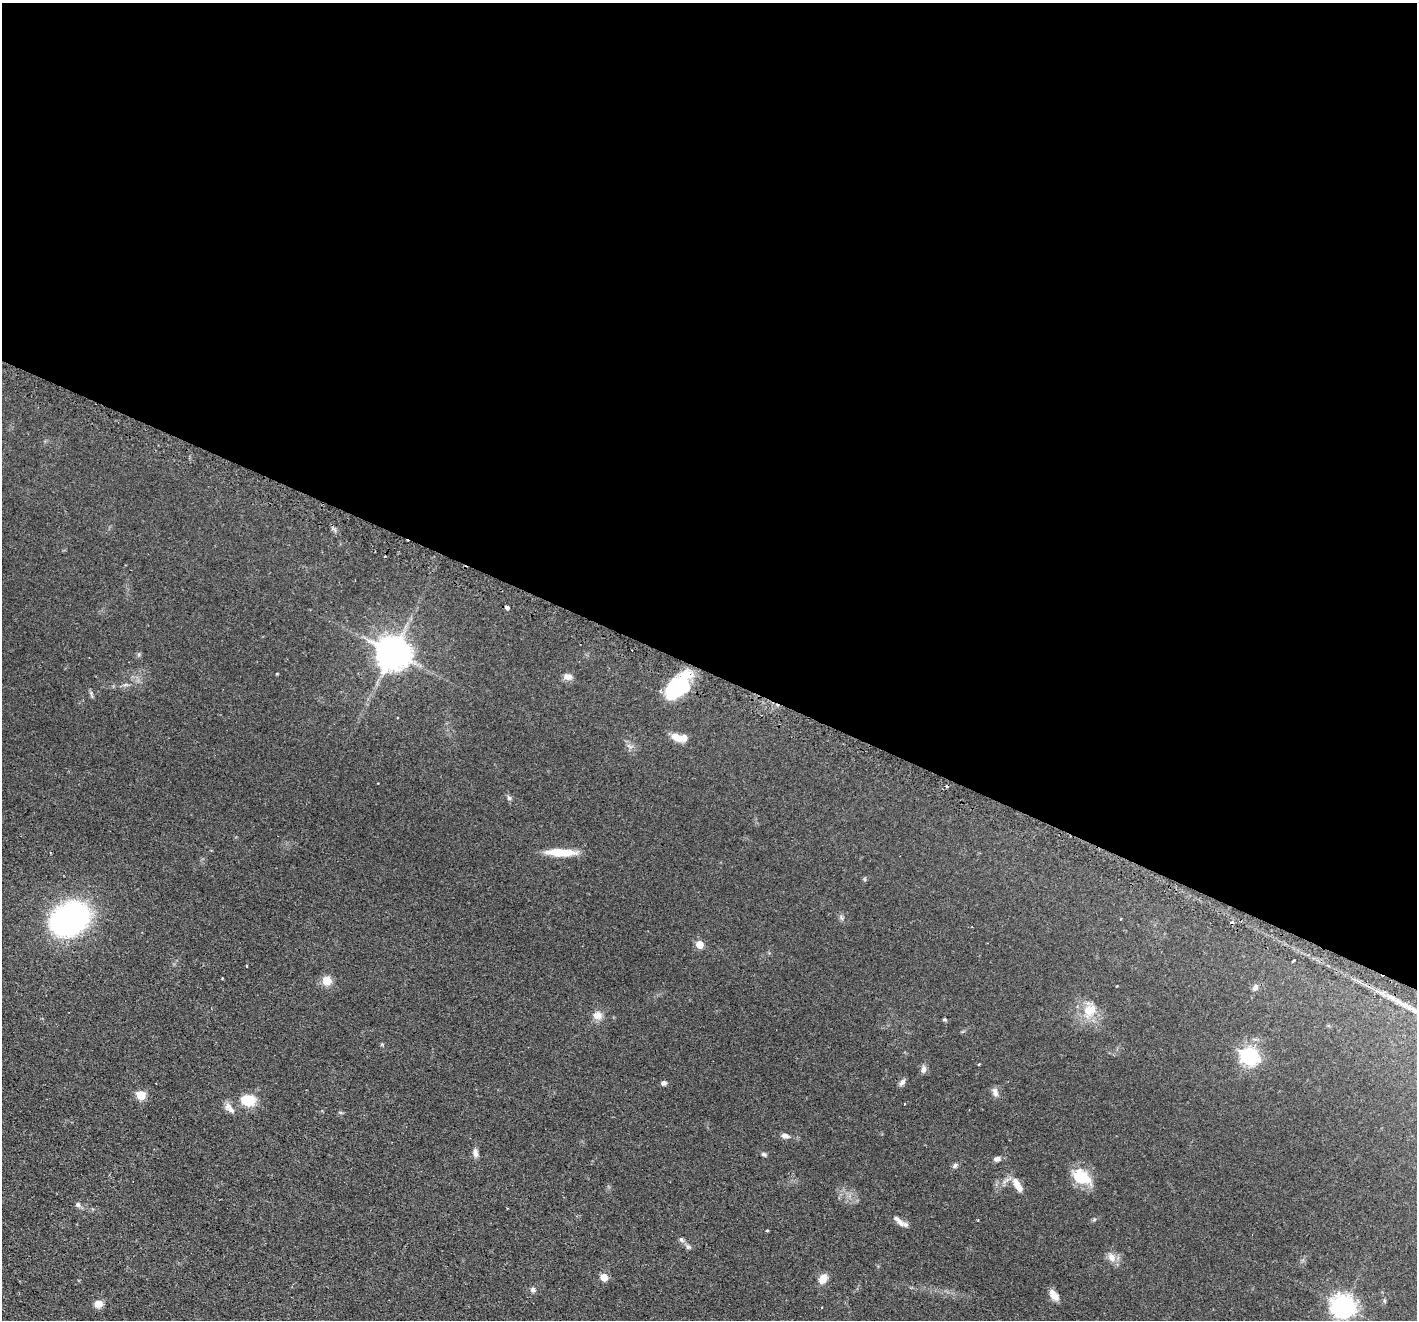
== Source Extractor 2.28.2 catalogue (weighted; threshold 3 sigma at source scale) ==
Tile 3 of 4 x 4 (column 3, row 1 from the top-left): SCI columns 2873-4287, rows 4131-5448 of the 5744 x 5759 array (HDU 1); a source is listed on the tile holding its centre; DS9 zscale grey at full resolution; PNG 1419 x 1322 px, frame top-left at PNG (2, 3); no overlay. Shown black and unused: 51% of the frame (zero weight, under 2 of 3 exposures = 4% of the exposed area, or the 3 px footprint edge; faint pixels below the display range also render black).
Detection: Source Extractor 2.28.2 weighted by HDU 2 'WHT'; one run over the whole footprint, this tile lists its part. Background 0.0598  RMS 0.006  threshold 0.0269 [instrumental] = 3 sigma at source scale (4.5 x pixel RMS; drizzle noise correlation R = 1.50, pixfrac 1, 0.05/0.05 arcsec/px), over >= 5 px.
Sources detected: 55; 2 inside a brighter object's white glare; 3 cosmic-ray / hot-pixel residue — not listed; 1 inside a brighter listed object's ellipse — not listed separately; the other 49 listed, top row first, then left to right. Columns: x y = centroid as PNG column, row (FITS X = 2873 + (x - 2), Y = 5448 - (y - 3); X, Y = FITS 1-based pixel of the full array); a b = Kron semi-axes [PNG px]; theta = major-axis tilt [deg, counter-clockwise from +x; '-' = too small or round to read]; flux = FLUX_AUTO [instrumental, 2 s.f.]
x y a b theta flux
507 607 4 3 - 9.2
392 653 10 10 - 1200
277 674 4 3 - 0.45
567 676 11 7 -15 3.1
679 686 34 15 49 36
684 738 6 5 - 7.1
509 798 6 6 - 1.1
561 852 32 8 -1 14
70 919 31 25 30 150
699 944 5 5 - 12
1293 961 3 3 - 4.1
246 966 3 3 - 1.3
222 978 3 3 - 0.6
327 981 8 7 - 9.4
1255 987 9 6 50 1.9
1090 1010 21 17 45 12
597 1015 12 11 - 4.4
944 1019 6 4 -16 0.75
1249 1056 7 7 - 200
979 1064 3 2 - 0.44
923 1069 10 7 72 2.3
902 1082 10 6 54 1.9
664 1083 6 5 - 1.5
995 1092 11 7 -79 2.8
141 1095 5 5 - 24
248 1100 19 14 -3 11
904 1104 3 2 - 1
230 1110 13 8 -31 3.1
340 1112 6 4 -19 0.67
785 1136 10 6 -12 2.2
475 1153 11 6 -83 2.4
764 1154 7 5 -2 0.99
997 1159 9 6 14 2
955 1166 8 6 41 1.4
1081 1177 25 16 -31 16
1017 1185 21 8 -60 5.8
78 1204 7 6 - 1.5
1094 1220 6 4 20 0.78
900 1223 14 7 -46 3.4
767 1230 4 3 - 0.43
681 1239 9 6 -58 1.4
688 1247 8 6 -33 1.5
1111 1258 13 10 -42 4.2
604 1277 5 5 - 10
823 1279 9 7 57 7.4
533 1290 6 6 - 1.5
1054 1295 15 8 -56 4.2
98 1304 10 9 - 3.9
1343 1306 8 7 - 430